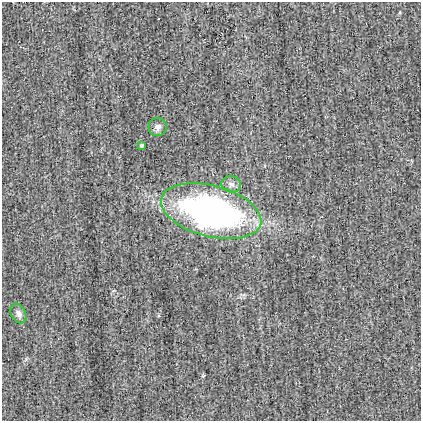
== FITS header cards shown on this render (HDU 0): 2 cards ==
NAXIS1  =                  419
NAXIS2  =                  419

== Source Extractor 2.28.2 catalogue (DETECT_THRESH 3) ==
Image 419 x 419 px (HDU 0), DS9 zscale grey, 1 PNG px = 1 image px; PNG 423 x 423 px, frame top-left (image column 1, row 419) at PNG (2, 2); each listed source drawn as its Kron ellipse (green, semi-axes under 4 px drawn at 4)
Background -0.00162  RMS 0.024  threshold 0.0727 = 3 sigma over >= 5 px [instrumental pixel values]
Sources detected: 5; all 5 listed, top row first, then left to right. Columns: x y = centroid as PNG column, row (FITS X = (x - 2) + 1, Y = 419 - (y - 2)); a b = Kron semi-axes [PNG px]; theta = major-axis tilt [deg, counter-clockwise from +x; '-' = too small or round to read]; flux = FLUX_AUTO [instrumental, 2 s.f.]
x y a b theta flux
158 127 9 9 - 7.5
141 145 4 3 - 2.8
231 184 10 8 -17 8.4
211 211 51 25 -15 610
19 314 10 7 -60 7.8